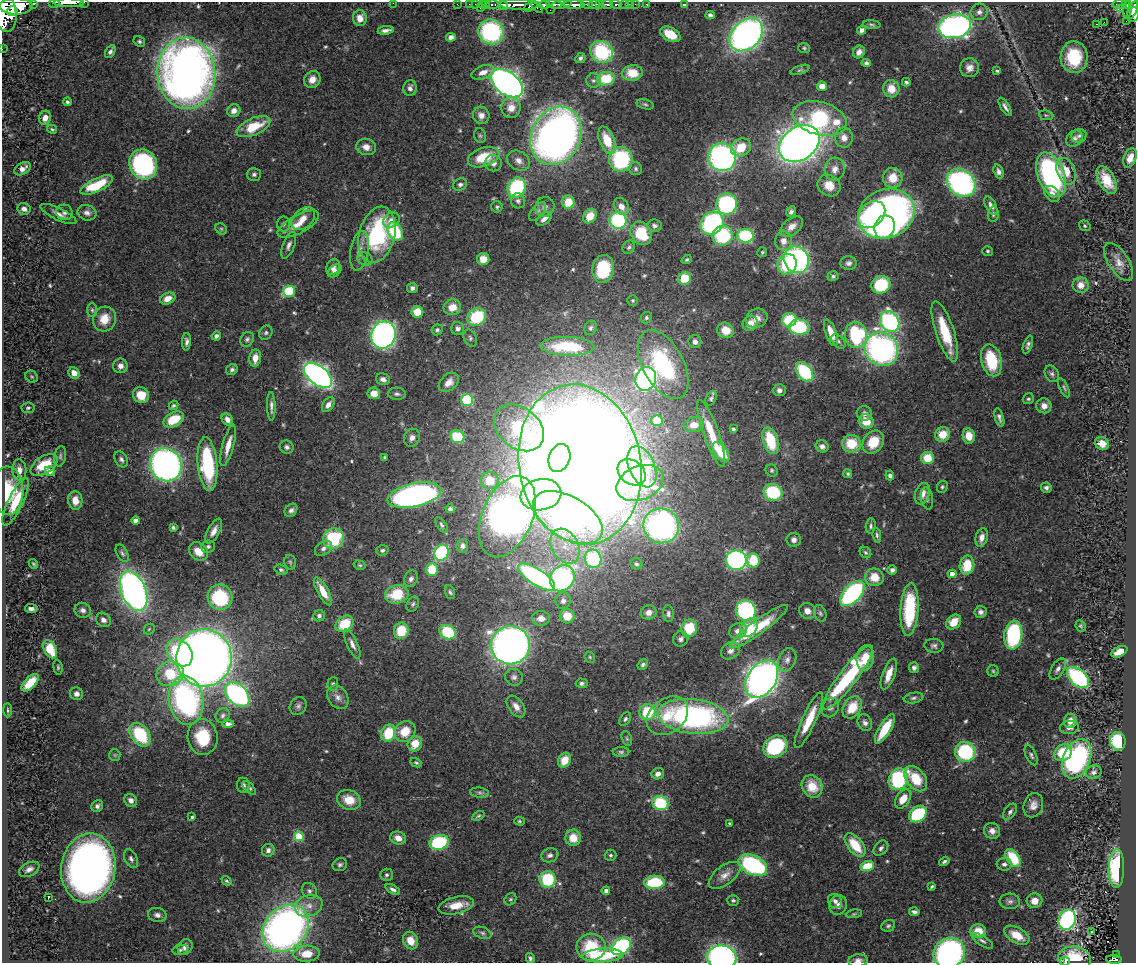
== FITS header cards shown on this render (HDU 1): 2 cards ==
NAXIS1  =                 1134
NAXIS2  =                  961

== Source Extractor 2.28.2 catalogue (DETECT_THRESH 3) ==
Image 1134 x 961 px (HDU 1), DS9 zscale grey, 1 PNG px = 1 image px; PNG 1138 x 965 px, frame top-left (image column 1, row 961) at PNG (2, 2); each listed source drawn as its Kron ellipse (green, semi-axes under 4 px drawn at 4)
Background 0.657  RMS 0.025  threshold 0.0761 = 3 sigma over >= 5 px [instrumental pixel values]
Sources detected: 545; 1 with non-positive FLUX_AUTO (blend fragments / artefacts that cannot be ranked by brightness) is neither listed nor drawn; of the other 544, the 500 brightest by FLUX_AUTO listed and drawn (44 fainter detections omitted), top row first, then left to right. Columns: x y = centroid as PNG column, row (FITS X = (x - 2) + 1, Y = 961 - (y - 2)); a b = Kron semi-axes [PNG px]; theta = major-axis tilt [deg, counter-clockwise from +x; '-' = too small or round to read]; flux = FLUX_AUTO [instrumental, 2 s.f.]
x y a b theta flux
54 2 6 2 0 85
84 2 2 2 - 23
34 3 3 3 - 57
69 3 15 3 0 480
393 3 2 2 - 53
457 4 2 2 - 7.3
469 4 2 2 - 6.2
476 4 3 2 - 8.8
482 4 3 2 - 7.1
492 4 6 3 -2 42
554 4 8 3 -6 180
561 4 10 4 12 160
587 4 6 3 -9 140
594 4 6 3 2 270
599 4 4 3 - 240
607 4 6 3 -1 110
616 4 5 3 - 79
625 4 3 3 - 19
629 4 3 2 - 8.7
635 4 2 2 - 5.9
647 4 3 2 - 9.6
1119 4 7 3 1 100
486 5 3 2 - 10
503 5 5 4 - 110
519 5 19 5 -2 600
544 5 5 4 - 280
574 5 10 3 0 690
684 5 4 3 - 2.6
1126 5 4 3 - 110
16 6 16 8 0 1800
529 7 4 3 - 160
537 7 7 4 -43 200
480 8 3 2 - 31
1121 9 3 2 - 5
1128 9 8 4 82 74
550 10 2 2 - 16
1132 10 10 4 65 460
4 11 21 11 -78 2000
12 11 5 5 - 470
979 12 8 8 - 7
1133 14 7 6 - 330
710 15 4 4 - 4.4
360 18 8 7 - 15
1126 21 2 2 - 8
1104 22 2 2 - 2000
1096 24 3 3 - 120
872 25 9 3 -5 2.8
955 26 16 12 10 570
386 30 8 3 8 6.9
862 30 5 4 - 10
491 32 13 12 - 200
670 34 11 6 -28 33
746 35 19 14 44 770
451 37 4 4 - 8.8
139 41 6 4 -33 3.5
804 48 6 5 - 2.7
2 49 2 2 - 5
110 52 7 4 61 5.7
602 52 12 10 -31 130
859 52 6 5 - 9.7
1074 57 16 13 87 77
580 58 6 4 46 4.4
866 63 4 4 - 3.7
969 68 9 9 - 11
800 70 10 3 19 2.8
997 71 4 3 - 2.6
483 72 12 6 21 12
186 73 36 29 -86 1600
632 73 10 7 5 38
312 79 9 8 - 17
606 79 9 7 6 62
593 81 7 7 - 5.6
906 82 4 3 - 3.4
507 83 18 11 -37 970
822 86 5 4 - 15
410 88 8 6 79 7.4
891 89 9 8 - 25
67 102 4 4 - 3.5
645 104 9 5 -14 3.6
511 107 10 9 - 21
1005 107 10 4 -58 6.3
234 111 7 6 - 12
481 115 8 8 - 12
1046 115 7 4 -8 2.9
45 118 7 6 - 15
820 118 27 16 -16 170
253 127 18 8 23 61
52 129 5 4 - 2.7
480 136 7 5 -73 3.3
556 136 30 24 64 1300
1079 136 7 6 - 5.3
844 138 10 9 - 13
1074 139 9 7 43 7.9
607 140 14 7 -68 46
799 143 22 16 34 1800
366 147 10 8 -15 15
741 147 10 8 28 40
484 157 16 9 18 58
722 157 14 14 - 440
1130 158 10 6 69 14
621 159 12 12 - 160
518 161 12 9 -32 13
493 163 8 8 - 9.8
143 164 15 13 -64 290
23 169 9 5 33 10
636 169 6 6 - 4.2
835 169 11 10 - 15
1066 171 14 9 -67 34
999 172 7 5 -73 6.5
254 174 7 6 - 4.6
1051 175 23 13 -69 310
893 178 10 10 - 31
1107 180 15 8 -63 36
961 183 15 12 -44 380
97 185 17 6 25 73
460 185 7 6 - 5.3
829 186 12 10 -33 26
517 188 10 8 63 150
1052 194 9 6 -48 11
518 201 8 7 - 4.9
568 202 6 6 - 34
727 204 10 10 - 230
621 206 9 7 -59 13
991 206 10 5 -61 8.6
497 207 6 5 - 3.3
545 207 10 9 - 8.2
24 209 6 6 - 8.3
537 211 11 5 48 5.8
64 212 8 7 - 6.5
791 212 5 4 - 5.2
87 213 9 7 -15 8.9
58 214 19 6 -26 11
886 214 29 24 23 1000
993 214 7 5 82 4
872 215 15 11 44 260
590 216 8 6 58 27
303 218 14 9 43 19
544 219 9 5 37 7.8
392 220 9 7 35 11
618 220 8 8 - 170
712 223 12 10 45 260
284 224 7 6 - 4.6
298 224 23 9 28 26
655 226 7 6 - 5
792 226 13 8 38 17
1085 226 6 5 - 3
885 227 12 10 71 100
221 229 6 5 - 2.9
395 231 10 7 -61 97
641 233 12 10 -56 67
377 235 28 18 76 210
723 236 10 10 - 130
745 236 8 7 - 150
783 241 9 8 - 14
289 245 14 6 69 7.6
629 247 7 5 61 3.7
359 251 20 9 80 17
988 251 5 5 - 2.9
762 252 5 5 - 2.6
365 259 8 6 -27 6
483 259 6 6 - 19
687 260 5 4 - 2.6
796 260 13 12 - 370
1119 262 21 10 -57 17
849 263 8 7 - 6.4
787 264 10 9 - 80
333 267 8 6 58 11
603 269 14 11 81 90
335 271 8 5 43 7.1
833 276 5 5 - 3.6
685 278 6 6 - 47
881 285 10 8 22 89
1081 285 8 7 - 15
412 288 5 5 - 5.6
289 291 6 5 - 150
168 299 8 5 22 18
633 300 5 5 - 2.6
452 307 9 8 - 23
92 310 7 5 -90 3.4
417 312 6 5 - 39
477 317 10 8 34 100
646 318 6 5 - 3.7
757 318 11 9 26 16
104 319 12 11 - 29
789 320 7 6 - 81
890 322 11 9 -57 340
750 323 8 7 - 20
799 327 11 7 -4 130
458 328 6 6 - 6.7
591 328 7 6 - 4.4
437 330 6 5 - 3.8
725 330 8 7 - 32
945 331 31 9 -72 67
266 333 7 6 - 4
831 333 14 5 -70 27
383 335 14 12 70 640
856 335 13 11 -80 170
216 336 5 4 - 5.7
470 338 9 6 -65 5.3
247 339 8 6 52 4.9
838 341 8 5 -45 4.1
186 342 9 4 87 6.3
695 342 6 6 - 9.3
1028 345 9 4 71 5.5
567 346 27 9 -2 83
881 349 17 16 - 510
255 358 9 5 84 18
991 360 16 10 -76 71
663 364 37 20 -62 220
120 366 7 7 - 9.7
232 369 6 5 - 4.3
805 372 10 7 -52 130
74 373 6 5 - 14
1052 374 9 6 -62 5.1
318 375 16 9 -39 800
32 377 6 5 - 2.9
383 379 7 5 -18 7.4
646 379 12 10 70 490
449 382 11 8 43 13
1064 388 10 3 -65 3.3
779 390 6 6 - 6.8
374 393 6 6 - 17
397 394 9 6 -3 5.1
141 395 8 7 - 30
711 398 8 5 62 3.9
1028 399 6 5 - 3.1
467 400 6 6 - 110
174 405 5 4 - 3.2
328 405 8 5 55 10
271 406 14 4 -89 7.1
1044 406 7 7 - 11
28 408 6 5 - 3.6
864 414 7 7 - 6.9
999 418 9 4 -75 5.8
174 419 11 7 28 52
227 419 6 5 - 10
657 421 5 5 - 71
866 421 8 7 - 29
694 425 10 7 10 21
519 428 27 20 -38 240
733 429 4 3 - 4.5
711 433 35 7 -71 52
942 434 8 7 - 32
969 436 7 6 - 23
457 437 7 6 - 79
412 438 9 7 68 9
770 441 14 7 -72 82
873 442 12 10 53 41
1102 443 7 6 - 15
851 444 9 9 - 47
228 445 21 5 75 19
822 446 6 6 - 7.3
287 447 7 6 - 5.1
721 452 11 6 -50 63
60 456 10 5 80 4.8
385 457 4 3 - 3.3
559 458 14 10 70 650
928 458 6 6 - 41
121 459 8 6 -58 5.7
208 464 27 9 -85 150
580 464 80 61 -79 8100
44 465 15 8 33 57
166 465 17 15 -56 800
642 467 22 13 -66 170
19 470 10 7 -86 14
50 471 5 4 - 10
772 471 6 5 - 3.2
632 472 15 11 -38 170
848 474 4 4 - 2.6
890 475 5 4 - 5.4
489 480 9 8 - 34
640 483 25 17 23 270
942 487 6 5 - 2.9
1046 488 5 5 - 4.7
8 491 24 15 -89 67
773 492 9 8 - 100
922 494 11 7 70 16
414 495 27 11 12 650
541 495 20 15 11 640
927 498 11 6 -80 5.3
75 500 9 7 -86 20
16 502 26 7 64 47
450 509 4 4 - 4.8
291 510 7 5 51 5.7
507 517 43 25 67 1300
568 517 38 21 -30 750
136 521 4 4 - 13
441 525 9 4 -53 3.9
661 526 18 17 - 530
871 526 7 5 83 3.9
173 528 4 3 - 3.4
214 531 14 6 61 13
877 535 7 3 -82 3.7
982 537 9 6 76 11
333 539 11 10 - 110
794 540 7 7 - 8
208 546 7 6 - 4.8
462 546 7 6 - 6
565 546 18 13 -61 39
323 548 9 6 37 6.2
382 550 6 5 - 4.1
199 551 10 8 -38 25
865 552 6 5 - 3.1
122 553 9 5 -60 4.6
442 553 8 7 - 170
593 559 9 8 - 170
736 560 10 9 - 340
753 560 7 6 - 54
290 562 7 5 -75 3.2
34 564 5 3 - 2.9
636 564 6 5 - 3.7
359 565 6 4 -15 2.5
967 565 9 7 81 45
432 569 6 6 - 47
281 570 6 5 - 3.5
892 570 5 4 - 6.2
952 574 4 4 - 16
537 577 21 8 -33 410
874 577 9 9 - 30
562 578 14 11 56 390
411 579 9 6 62 6.5
134 591 21 12 -68 850
323 591 15 5 -61 29
450 592 7 5 -70 3.3
852 593 15 8 47 270
397 594 12 9 12 54
220 597 13 12 - 120
563 601 8 7 - 7.9
413 604 8 5 61 4.2
31 608 6 3 -7 6.7
909 609 27 9 86 110
83 610 8 7 - 7.2
746 610 10 10 - 230
807 611 8 7 - 13
649 612 8 7 - 9.7
980 612 6 6 - 6.8
820 613 8 6 -71 4
668 614 8 5 -84 5.2
319 616 6 5 - 4.7
567 616 7 7 - 28
541 618 9 7 3 14
103 620 8 6 -36 8.2
954 622 8 6 46 25
345 624 9 7 35 49
1081 626 6 5 - 2.6
759 627 35 7 36 79
689 628 9 7 74 57
749 628 10 7 49 45
149 629 6 4 44 2.8
401 631 8 7 - 49
738 631 9 7 26 10
448 632 9 7 -26 100
1013 635 14 9 83 190
681 639 8 7 - 6.8
352 644 16 5 -65 8.8
510 645 19 19 - 1200
934 646 9 7 -7 5.4
50 649 10 6 -62 64
731 651 10 8 35 11
1119 652 8 5 27 19
180 653 15 11 -50 160
590 657 6 5 - 2.5
204 658 28 27 - 2100
865 658 13 8 82 31
787 660 12 8 67 11
643 665 6 4 47 4.5
58 667 7 4 -84 2.7
914 668 5 5 - 5.7
1058 669 12 6 58 7.6
993 671 5 5 - 2.8
170 674 14 12 23 74
889 674 16 6 70 25
514 677 9 8 - 6.8
848 677 39 9 53 230
1078 677 13 8 -43 240
762 679 20 14 55 1100
30 683 11 5 47 47
582 683 6 5 - 4.5
333 684 6 5 - 3.5
76 694 6 6 - 7.2
237 694 14 9 -46 440
338 697 13 9 -54 12
913 698 10 5 10 5.1
186 700 24 17 -81 440
298 706 9 8 - 6.1
516 707 12 7 -55 13
830 707 10 8 59 7.7
852 707 12 8 58 42
7 710 7 3 -89 2.9
648 712 8 8 - 82
223 715 8 6 50 5
667 716 23 17 37 57
693 716 35 17 -7 440
625 719 7 5 53 4
809 720 30 7 66 46
1070 721 7 6 - 16
865 723 8 7 - 6.8
228 724 5 4 - 9.5
1069 727 9 6 7 8.9
885 729 17 6 59 63
405 731 11 10 - 38
388 733 8 7 - 73
140 735 13 9 -54 110
203 737 18 15 -84 71
627 738 8 5 -70 3.6
1118 741 9 8 - 100
415 744 8 7 - 30
775 747 12 10 33 150
621 752 8 5 0 3.8
965 752 10 10 - 140
1063 752 9 7 40 67
115 755 6 5 - 2.9
1031 755 11 5 -66 4.8
1077 759 21 13 67 330
565 760 8 6 64 24
416 763 6 4 -29 2.7
1094 772 8 6 20 5.6
658 774 6 5 - 9.4
898 779 11 9 65 210
916 779 14 9 -52 51
243 785 8 6 -84 5.7
812 786 11 10 - 42
249 788 9 4 -45 3.8
480 793 9 5 -7 4.4
903 799 10 6 55 28
131 800 7 6 - 8.7
349 800 12 9 -21 32
661 803 8 7 - 100
1033 805 12 9 70 13
97 806 6 5 - 5.3
1010 812 9 5 54 5.2
918 814 10 7 38 150
478 816 7 4 29 2.7
192 817 3 3 - 3
519 821 5 4 - 2.5
730 824 4 3 - 3.8
992 831 8 8 - 11
299 836 5 4 - 87
398 838 8 6 -20 15
573 838 8 7 - 30
439 842 10 7 16 140
855 845 14 7 -52 52
881 848 8 6 46 5.3
268 850 6 6 - 6
550 855 8 7 - 6.3
610 855 6 5 - 3.3
1013 858 10 6 -55 69
131 859 10 6 -64 5.8
944 861 5 4 - 3.8
1004 864 7 6 - 5.7
340 865 7 6 - 4.4
753 865 15 9 -26 230
867 866 7 5 16 45
88 868 35 27 81 1000
1116 868 19 8 88 170
29 869 11 6 27 8.8
387 875 6 6 - 3.8
725 875 18 9 37 17
548 879 8 8 - 100
226 881 5 4 - 2.7
654 882 10 6 3 100
932 886 4 3 - 2.6
393 889 8 4 -27 6.1
309 891 8 7 - 5.3
606 891 4 4 - 7.8
48 898 3 2 - 19
510 899 6 5 - 3
733 900 6 5 - 3.7
835 901 7 6 - 6.4
1010 901 10 7 -2 6.6
1034 901 8 7 - 16
456 905 18 8 12 29
838 905 10 8 62 11
309 906 14 10 20 18
914 912 5 4 - 6.1
854 914 8 4 8 2.7
157 915 9 7 -12 7.5
1067 920 10 8 67 380
888 926 7 5 24 3.8
286 928 26 20 48 960
978 931 8 7 - 30
1092 932 3 3 - 13
482 933 9 5 -17 4.8
1017 935 14 7 -29 29
411 940 9 7 -65 24
982 941 12 5 -33 5.6
621 946 11 7 36 270
185 947 8 7 - 8.6
591 947 15 13 1 82
180 950 8 5 11 3.4
949 953 16 14 36 520
307 954 13 8 2 37
602 955 20 7 3 120
1117 955 3 2 - 15
722 957 15 11 -6 470
530 958 5 4 - 4.1
1074 959 16 12 -9 37
1114 960 8 3 -2 89
858 961 10 6 7 9.6
1065 961 5 2 - 48
At the frame edge (FLAGS 8, measured only in part): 11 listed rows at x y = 54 2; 84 2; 34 3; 69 3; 393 3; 4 11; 2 49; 949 953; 722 957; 858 961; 1065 961
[44 fainter detections neither listed nor drawn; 1 non-positive-flux detection neither listed nor drawn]